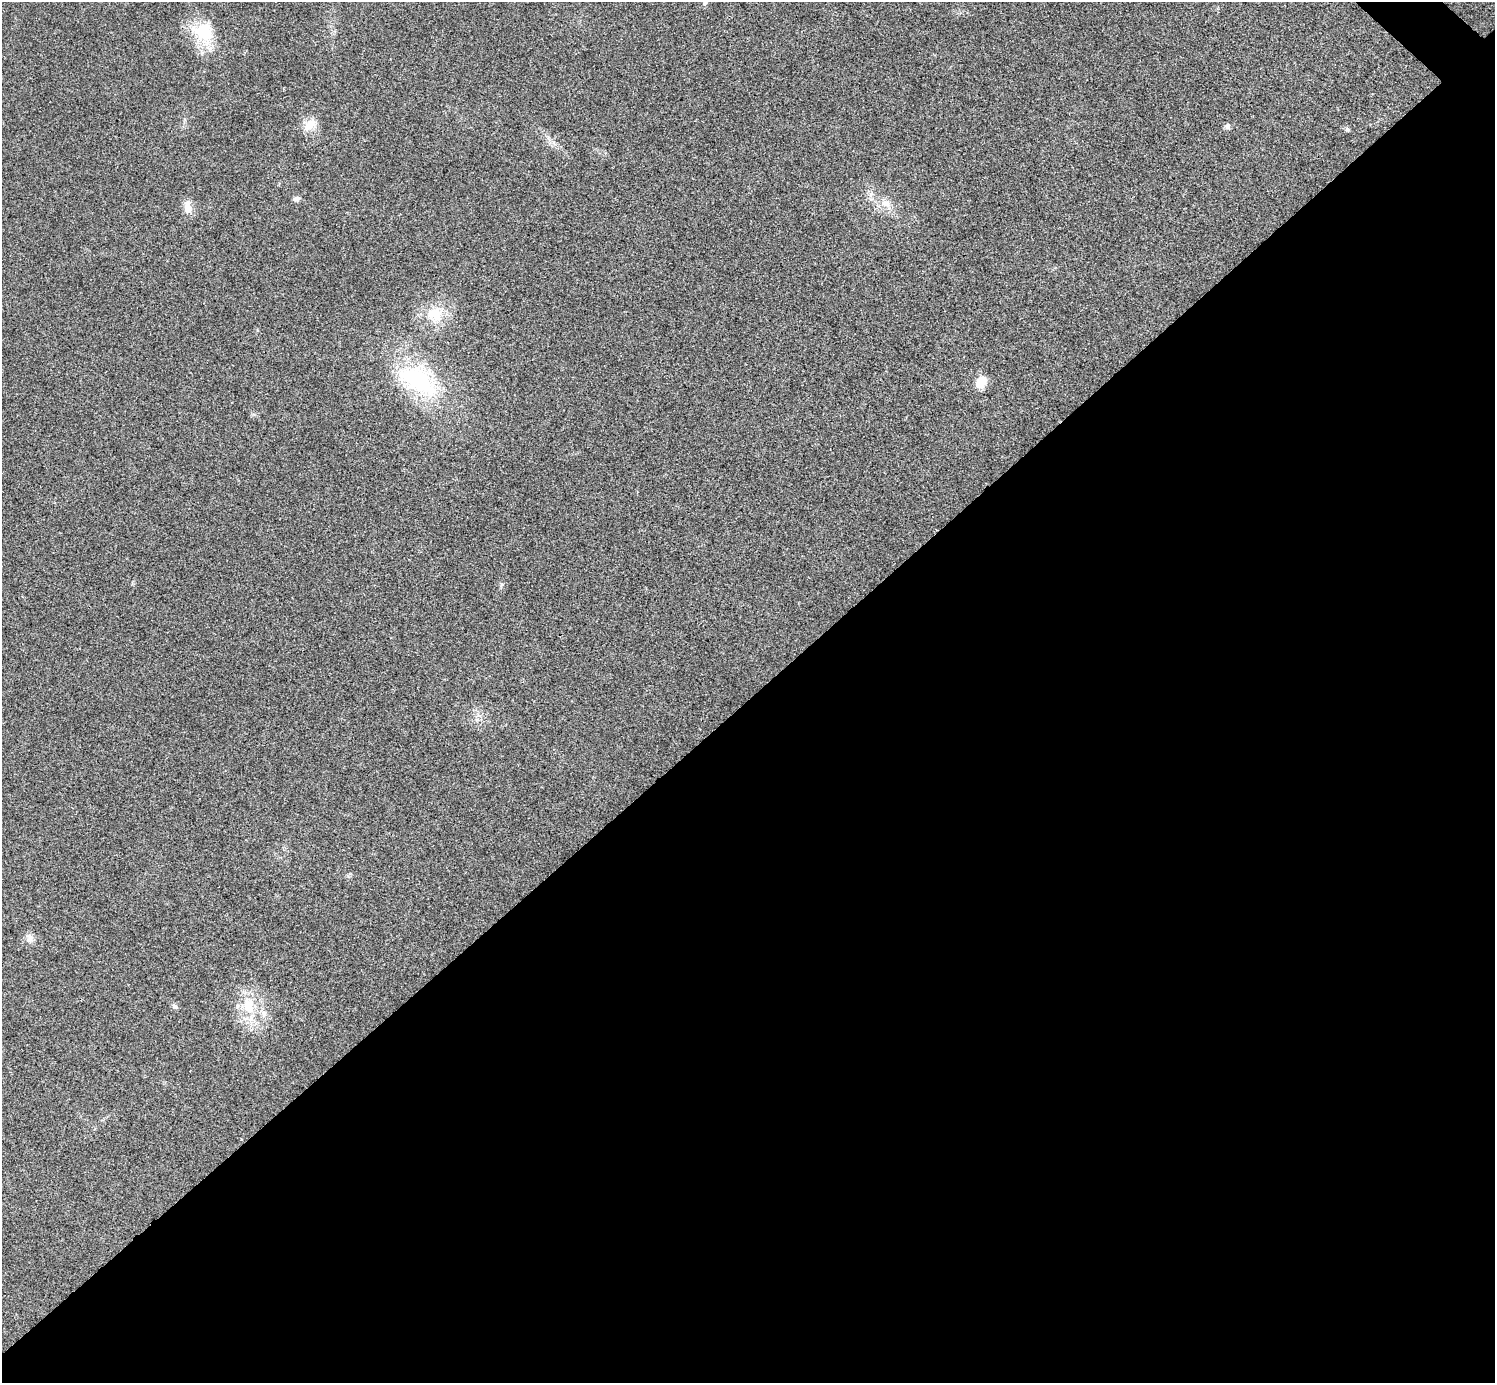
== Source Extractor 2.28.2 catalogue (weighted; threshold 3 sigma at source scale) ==
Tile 15 of 4 x 4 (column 3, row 4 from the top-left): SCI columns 2994-4486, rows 301-1681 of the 5983 x 5983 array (HDU 1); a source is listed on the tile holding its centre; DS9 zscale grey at full resolution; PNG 1497 x 1385 px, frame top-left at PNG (2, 2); no overlay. Shown black and unused: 50% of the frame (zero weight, under 3 of 4 exposures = <1% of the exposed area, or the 3 px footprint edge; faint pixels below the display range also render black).
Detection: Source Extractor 2.28.2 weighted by HDU 2 'WHT'; one run over the whole footprint, this tile lists its part. Background 0.0211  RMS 0.0055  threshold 0.0246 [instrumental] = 3 sigma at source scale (4.5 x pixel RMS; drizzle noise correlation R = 1.50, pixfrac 1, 0.05/0.05 arcsec/px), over >= 5 px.
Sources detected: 15; all 15 listed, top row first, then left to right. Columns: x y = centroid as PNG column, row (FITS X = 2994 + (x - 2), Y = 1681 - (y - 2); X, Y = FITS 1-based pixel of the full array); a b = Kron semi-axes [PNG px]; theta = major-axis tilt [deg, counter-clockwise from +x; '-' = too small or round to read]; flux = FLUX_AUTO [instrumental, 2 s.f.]
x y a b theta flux
705 3 7 5 22 0.98
204 31 30 25 -20 23
310 125 20 12 39 7
1227 126 7 7 - 1.6
1347 129 7 5 -9 1.2
297 199 9 6 21 1.8
886 203 16 10 -24 6.2
188 207 17 10 -81 5.6
435 314 25 21 28 17
418 380 63 35 -31 62
981 382 16 11 59 7.3
501 585 7 4 70 0.88
29 938 15 9 84 3.3
175 1006 9 6 -40 1.4
248 1006 28 19 -81 21